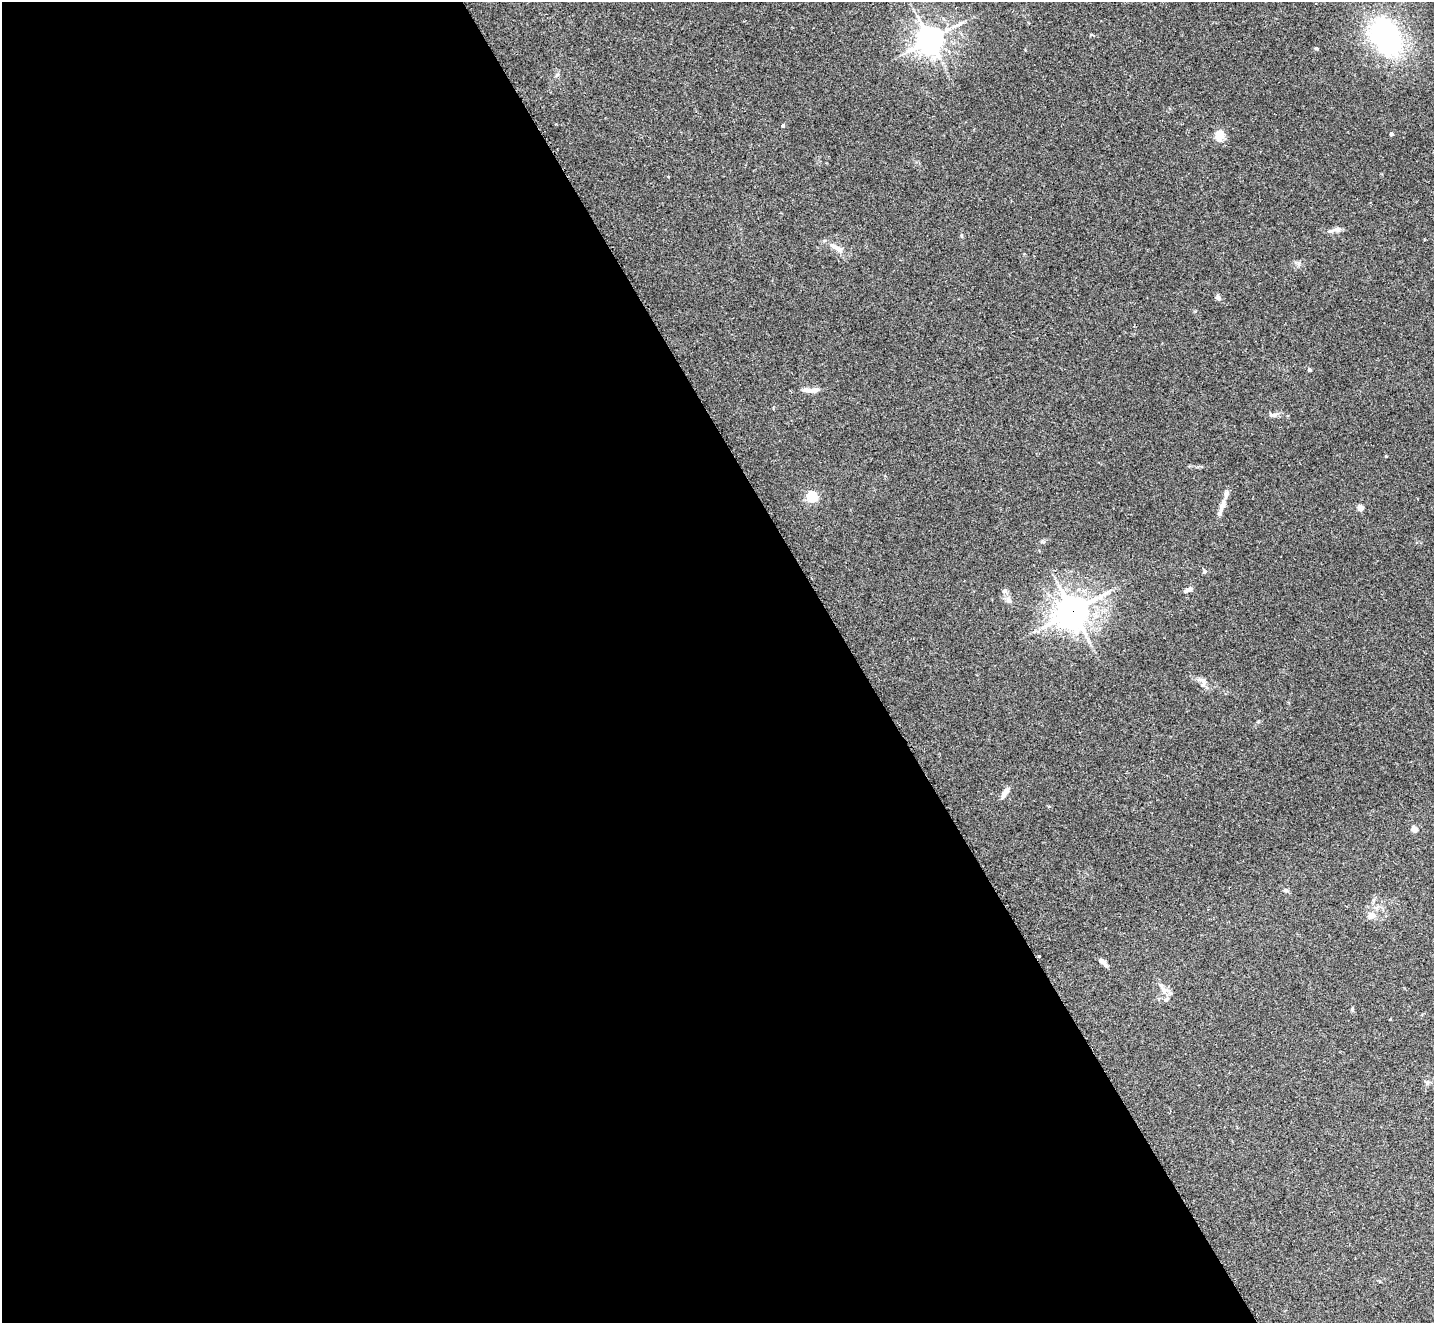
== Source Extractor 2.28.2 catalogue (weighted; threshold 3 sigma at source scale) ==
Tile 9 of 4 x 4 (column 1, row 3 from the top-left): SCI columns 17-1448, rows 1626-2946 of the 5754 x 5742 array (HDU 1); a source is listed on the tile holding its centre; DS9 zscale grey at full resolution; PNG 1436 x 1325 px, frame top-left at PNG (2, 2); no overlay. Shown black and unused: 60% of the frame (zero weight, under 2 of 3 exposures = <1% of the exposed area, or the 3 px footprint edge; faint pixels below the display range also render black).
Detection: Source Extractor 2.28.2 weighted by HDU 2 'WHT'; one run over the whole footprint, this tile lists its part. Background 0.0735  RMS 0.0059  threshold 0.0266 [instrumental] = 3 sigma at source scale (4.5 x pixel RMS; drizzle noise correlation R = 1.50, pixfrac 1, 0.05/0.05 arcsec/px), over >= 5 px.
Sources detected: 36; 2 cosmic-ray / hot-pixel residue — not listed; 4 inside a brighter listed object's ellipse — not listed separately; the other 30 listed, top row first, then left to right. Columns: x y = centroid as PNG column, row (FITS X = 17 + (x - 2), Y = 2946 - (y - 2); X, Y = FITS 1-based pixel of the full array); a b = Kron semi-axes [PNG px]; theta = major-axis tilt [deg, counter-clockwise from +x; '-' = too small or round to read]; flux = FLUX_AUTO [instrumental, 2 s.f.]
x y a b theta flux
1091 34 5 3 - 0.69
1386 37 41 26 -64 110
930 40 8 8 - 660
1316 48 4 4 - 0.7
783 126 4 4 - 0.95
1391 134 4 4 - 1.2
1219 135 11 8 71 7.2
1337 229 13 6 18 2.4
836 247 24 7 -30 5
1218 298 7 6 - 1.9
1309 370 4 4 - 1
815 390 14 7 10 2.7
1273 415 12 6 3 2.2
1386 456 4 3 - 0.51
812 497 5 5 - 55
1223 504 15 7 68 4.6
1360 508 4 4 - 8.9
1205 571 5 5 - 0.9
1189 590 9 5 19 2.4
1009 600 13 7 -74 2.7
1073 611 12 10 31 810
1204 682 11 6 -62 2.4
1005 793 17 5 57 2.8
1414 829 4 4 - 7.3
1285 890 6 5 - 1.2
1371 915 11 9 -18 3.5
1103 962 12 5 -41 2.4
1162 988 19 6 -58 3.4
1390 1019 3 2 - 0.49
1427 1083 7 6 - 1.2
Overlapping masked pixels (flux is a lower limit): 1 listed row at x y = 1073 611
Unlisted compact peaks at least as high as the median listed source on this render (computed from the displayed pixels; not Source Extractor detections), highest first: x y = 961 235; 1298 263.